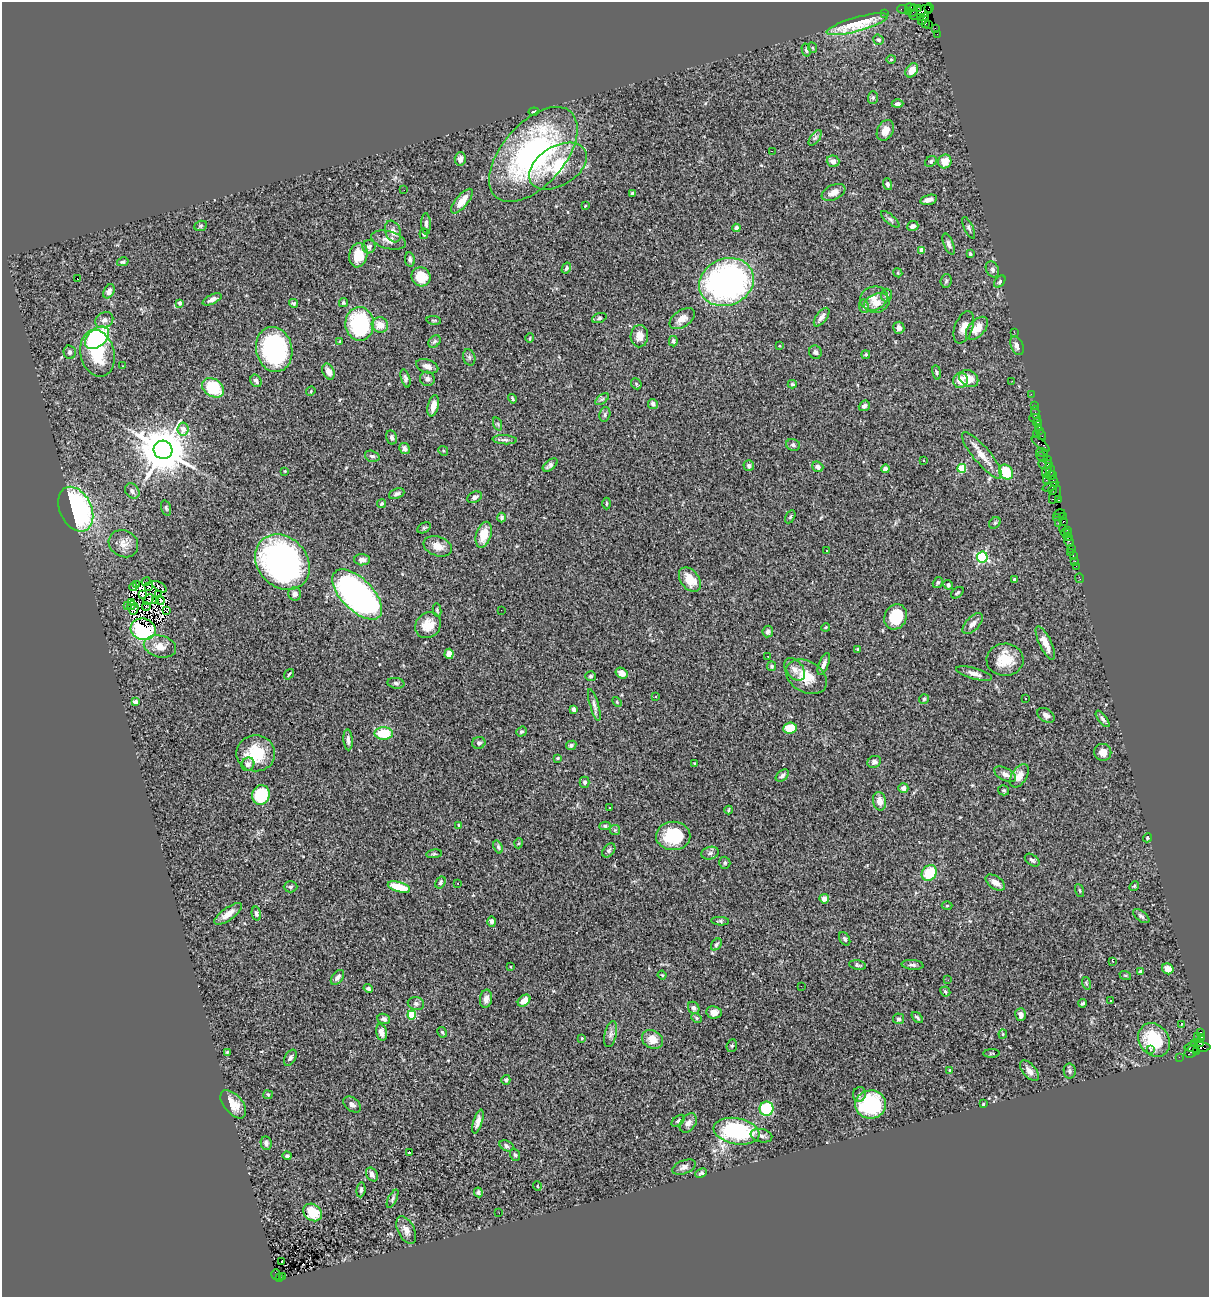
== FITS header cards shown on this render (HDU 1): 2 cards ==
NAXIS1  =                 1207
NAXIS2  =                 1295

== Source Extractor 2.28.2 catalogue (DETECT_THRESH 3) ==
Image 1207 x 1295 px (HDU 1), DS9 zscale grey, 1 PNG px = 1 image px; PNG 1211 x 1299 px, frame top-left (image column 1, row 1295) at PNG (2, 2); each listed source drawn as its Kron ellipse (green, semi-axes under 4 px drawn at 4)
Background 2.26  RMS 0.09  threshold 0.269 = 3 sigma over >= 5 px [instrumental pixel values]
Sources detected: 387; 5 with non-positive FLUX_AUTO (blend fragments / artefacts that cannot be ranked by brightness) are neither listed nor drawn; the other 382 listed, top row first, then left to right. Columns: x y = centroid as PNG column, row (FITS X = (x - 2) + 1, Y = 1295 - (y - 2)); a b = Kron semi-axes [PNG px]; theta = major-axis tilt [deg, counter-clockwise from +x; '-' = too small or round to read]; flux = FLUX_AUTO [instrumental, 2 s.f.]
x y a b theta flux
910 8 5 3 - 150
918 8 2 2 - 63
929 8 5 2 - 55
903 10 6 2 -19 88
913 10 6 3 78 320
908 11 3 2 - 74
921 12 12 6 23 1000
884 14 2 2 - 52
920 17 3 2 - 310
923 19 6 3 55 550
926 23 3 2 - 71
857 24 32 7 16 150
929 24 2 2 - 62
935 28 4 2 - 110
937 34 2 2 - 31
879 40 5 5 - 11
813 48 5 3 - 5.3
806 50 7 4 -76 10
891 59 4 4 - 7.4
912 70 8 5 53 63
873 98 6 5 - 11
897 104 6 4 0 17
534 112 5 3 - 8.3
885 130 11 8 62 53
815 138 9 4 53 16
772 151 2 2 - 68
533 154 57 31 49 1600
460 159 7 5 87 26
833 161 6 5 - 28
931 161 6 5 - 12
945 161 7 6 - 75
558 166 31 19 31 260
888 184 6 4 -72 16
404 190 3 2 - 4.5
833 192 12 7 25 46
633 193 4 3 - 12
928 200 9 4 13 34
462 201 15 6 50 71
585 206 3 2 - 5.3
890 219 11 4 -40 14
426 224 11 4 -88 16
201 226 6 5 - 8.8
913 226 6 5 - 21
736 228 4 4 - 41
969 228 11 4 -65 14
393 232 11 7 -69 39
424 234 5 4 - 13
388 240 18 8 -15 42
949 244 11 5 -68 18
369 247 7 6 - 18
921 250 4 3 - 39
970 254 4 3 - 9.6
358 255 12 9 79 110
410 260 7 5 -81 17
123 262 6 4 13 12
566 268 6 3 60 10
992 269 8 6 -60 15
898 273 4 3 - 5.4
421 277 10 9 - 110
77 279 2 2 - 3.8
946 281 7 5 86 11
1000 281 7 4 51 11
726 282 28 23 22 1900
109 291 7 5 64 25
886 295 6 5 - 17
874 298 14 11 23 60
212 299 10 4 25 25
180 303 4 3 - 19
293 303 4 3 - 9.1
343 303 5 4 - 8.8
877 303 13 9 19 53
864 306 7 5 -83 11
822 317 11 5 54 23
599 318 7 5 20 11
682 319 14 8 35 55
104 320 9 7 32 24
434 320 7 3 -8 7.2
360 324 17 14 -88 520
380 325 8 7 - 70
964 327 17 9 68 49
899 328 6 5 - 19
977 328 14 8 47 85
1014 332 2 2 - 43
639 336 11 8 88 53
97 338 14 9 40 700
530 338 5 3 - 4.9
434 341 7 5 44 10
673 341 5 4 - 14
340 342 3 3 - 8.6
780 346 3 2 - 5.4
1017 346 10 6 -67 33
274 349 23 18 -78 840
70 352 7 6 - 17
815 352 7 6 - 19
97 353 24 17 -76 230
866 355 4 4 - 9.1
469 357 8 6 -73 13
122 366 3 2 - 9.5
427 366 11 6 -18 30
328 372 8 5 -67 55
937 372 7 4 -81 8.8
406 378 9 4 -73 15
427 379 7 7 - 19
969 379 10 8 -34 70
960 380 8 7 - 76
256 381 7 5 -59 23
1012 381 2 2 - 4.1
636 384 6 5 - 8.7
792 384 4 4 - 7.3
213 388 12 8 -34 250
311 391 5 4 - 6.7
1031 394 2 2 - 41
512 399 5 3 - 8.3
602 399 8 4 36 12
653 404 5 5 - 25
433 406 10 5 77 59
864 406 6 5 - 19
1034 406 4 3 - 110
1035 412 6 2 -90 110
605 414 7 5 76 11
1035 418 6 2 0 340
1037 422 4 3 - 160
498 424 7 4 -71 8.4
1038 427 3 3 - 110
183 429 6 5 - 52
1039 431 4 3 - 110
1036 435 4 3 - 120
1041 435 5 3 - 180
392 437 7 5 -76 16
505 440 12 4 -3 18
1040 444 11 4 -40 460
793 445 7 5 -20 13
404 449 5 5 - 34
163 450 9 9 - 32000
443 451 5 4 - 8
1042 452 6 2 -19 290
982 455 29 8 -50 90
372 456 7 5 -18 15
1042 457 6 3 -26 130
1047 459 4 3 - 130
923 461 3 3 - 17
1046 464 7 5 -6 730
550 465 8 5 39 22
749 466 5 5 - 19
818 467 6 5 - 25
962 468 4 4 - 250
885 469 4 4 - 38
1047 470 7 3 68 640
285 471 4 3 - 4.3
1051 471 6 3 86 250
1006 472 8 6 -56 200
1051 475 6 4 11 530
1046 480 2 2 - 65
1054 481 5 3 - 370
1050 487 8 4 22 1200
1053 490 4 3 - 170
132 491 8 6 -53 21
397 494 8 5 22 15
1055 495 9 5 65 670
475 497 8 5 24 16
1058 500 4 3 - 250
381 504 4 4 - 7.5
606 504 6 3 89 5.9
166 508 8 4 -74 10
76 509 23 15 -64 1100
1059 514 6 2 18 230
1063 516 4 3 - 150
790 517 7 4 60 8.8
1057 517 3 2 - 520
502 518 5 3 - 14
1063 521 3 3 - 210
995 523 6 5 - 9.5
1058 523 2 2 - 68
424 528 7 5 29 9.4
1063 528 2 2 - 89
1067 530 3 2 - 150
1066 533 6 3 -12 310
484 535 13 7 74 100
1068 537 4 3 - 140
1069 542 6 3 -58 230
123 544 15 13 -29 60
438 546 15 9 -19 61
1071 548 2 2 - 32
827 551 3 3 - 17
1070 552 2 2 - 31
1073 555 3 2 - 130
982 557 5 5 - 690
362 560 8 5 -2 32
1075 561 2 2 - 27
282 562 30 24 -46 1700
1076 566 4 2 - 87
1080 578 5 2 - 51
690 580 13 9 -53 91
1014 580 3 3 - 22
146 582 4 2 - 4.7
938 582 6 4 57 10
137 584 2 2 - 4.3
948 585 5 4 - 15
133 587 4 2 - 1.6
149 587 4 2 - 1.9
159 587 8 3 -32 20
957 593 7 4 39 11
142 594 4 2 - 2.8
295 594 6 6 - 27
357 594 31 16 -45 2100
159 595 4 2 - 1.1
148 599 6 2 46 0.2
160 600 5 3 - 0.68
156 601 4 2 - 2
132 602 4 3 - 9.1
128 605 3 2 - 3.3
132 605 4 3 - 6.1
146 607 4 3 - 3.7
134 609 6 3 63 9.7
437 610 7 4 -79 9.6
501 610 2 2 - 2.8
166 611 3 2 - 4.3
895 617 13 11 65 200
973 624 13 6 47 33
428 625 14 12 47 96
826 627 4 3 - 5.8
143 629 13 10 -16 480
768 631 6 5 - 20
1045 643 18 6 -65 65
160 646 16 10 -13 70
857 649 3 2 - 6.5
449 654 5 4 - 37
768 656 3 2 - 5.1
1005 660 18 16 1 130
824 664 12 5 68 26
772 666 5 4 - 11
795 669 13 8 -52 40
622 673 6 5 - 39
974 673 18 5 -16 34
289 674 6 3 55 6.7
591 676 5 5 - 12
806 677 22 15 -30 140
396 683 8 5 -8 14
656 696 3 2 - 5
1025 698 3 3 - 15
924 699 5 5 - 9.5
135 702 4 3 - 40
617 702 5 3 - 6.6
594 705 16 4 -74 22
573 709 4 3 - 15
1046 715 9 6 -33 26
1103 719 10 4 -53 15
790 728 7 5 7 120
521 732 5 4 - 10
384 734 9 6 -1 200
348 740 10 4 -86 22
479 743 6 6 - 17
571 745 5 4 - 11
1103 752 8 8 - 55
256 753 19 18 - 210
558 758 4 3 - 6.2
874 762 7 5 28 19
694 763 3 3 - 4.8
248 764 7 6 - 26
1005 774 12 6 -28 34
782 775 7 5 40 15
1019 776 13 7 57 57
585 782 5 5 - 15
903 788 5 4 - 30
1004 790 5 5 - 9.1
261 795 10 8 72 310
880 801 9 6 -80 47
609 808 3 3 - 40
729 810 4 2 - 5.4
459 825 4 2 - 4.7
605 826 5 4 - 12
615 830 5 5 - 8.5
673 836 17 14 -1 270
1147 838 5 4 - 7.8
519 843 5 3 - 5.6
498 847 7 4 -70 12
609 850 8 5 51 13
710 853 9 6 16 17
434 854 8 4 8 8.9
1032 860 8 5 -36 15
725 863 6 5 - 11
929 873 8 7 - 200
440 883 6 4 59 13
458 883 3 2 - 7.2
995 883 11 6 -34 42
1134 886 5 4 - 7.1
290 887 7 5 0 12
399 887 11 5 -15 160
1080 890 7 3 -71 6.7
824 899 5 4 - 39
947 906 5 3 - 6.1
228 914 16 6 36 50
256 914 7 4 -76 16
1141 916 9 5 -38 16
492 921 5 4 - 17
720 921 9 4 -5 10
845 939 7 5 -58 13
716 944 7 4 51 13
1113 961 3 2 - 6.8
858 965 9 4 -8 12
913 965 11 5 -5 17
511 967 3 3 - 5.1
1168 969 6 5 - 55
1141 972 3 3 - 28
662 975 4 3 - 5.7
1125 975 6 3 -18 7.3
337 977 8 5 51 24
948 980 3 2 - 6.4
1086 983 6 4 -72 8.8
801 986 2 2 - 6.1
368 988 5 4 - 11
945 991 5 4 - 12
486 999 9 6 81 29
1111 1000 3 2 - 6.8
524 1001 7 5 41 63
1083 1003 4 3 - 8.5
416 1004 8 6 -12 16
694 1008 6 5 - 16
714 1012 8 6 -9 37
412 1015 4 4 - 230
1021 1015 6 5 - 28
696 1018 5 4 - 8.9
917 1018 7 4 -45 11
384 1019 6 5 - 16
899 1019 5 5 - 12
1181 1024 3 2 - 5.5
381 1032 8 5 -77 34
442 1032 5 4 - 9.9
1201 1032 3 3 - 1100
611 1034 13 6 77 24
1003 1034 4 4 - 5.6
1197 1037 2 2 - 34
1201 1037 3 2 - 67
582 1038 4 3 - 4.4
652 1039 11 9 -32 64
1154 1040 18 14 -52 270
1195 1043 3 3 - 120
1200 1043 4 3 - 790
732 1046 6 5 - 11
1197 1047 13 5 1 940
1151 1050 4 3 - 8.1
1197 1051 4 3 - 700
227 1052 3 3 - 7.2
1191 1052 7 5 36 450
991 1053 8 3 3 6.4
1179 1057 2 2 - 40
290 1058 9 5 60 18
950 1070 4 3 - 5.8
1029 1071 12 6 -49 34
1070 1071 7 6 - 14
506 1080 5 4 - 10
859 1094 7 6 - 17
268 1095 5 4 - 6.1
233 1104 17 9 -50 70
352 1104 10 6 -38 24
871 1104 15 14 - 450
983 1104 3 3 - 5.1
766 1109 7 7 - 390
678 1121 7 4 38 11
478 1122 12 4 73 29
688 1123 11 7 56 31
736 1131 23 13 -10 680
761 1136 11 6 -12 23
266 1143 7 5 -80 16
507 1146 7 5 -25 14
409 1153 3 2 - 8.1
515 1155 6 5 - 10
287 1156 4 4 - 14
684 1167 12 6 22 25
701 1173 6 4 26 11
372 1174 7 5 -57 22
537 1186 5 3 - 4.4
361 1190 7 4 84 13
478 1192 5 4 - 11
393 1199 10 4 64 13
313 1212 10 8 -36 120
499 1213 2 2 - 8
406 1230 15 8 -63 46
281 1262 3 2 - 14
276 1275 5 5 - 760
282 1276 3 2 - 200
279 1278 3 2 - 160
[5 non-positive-flux detections neither listed nor drawn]